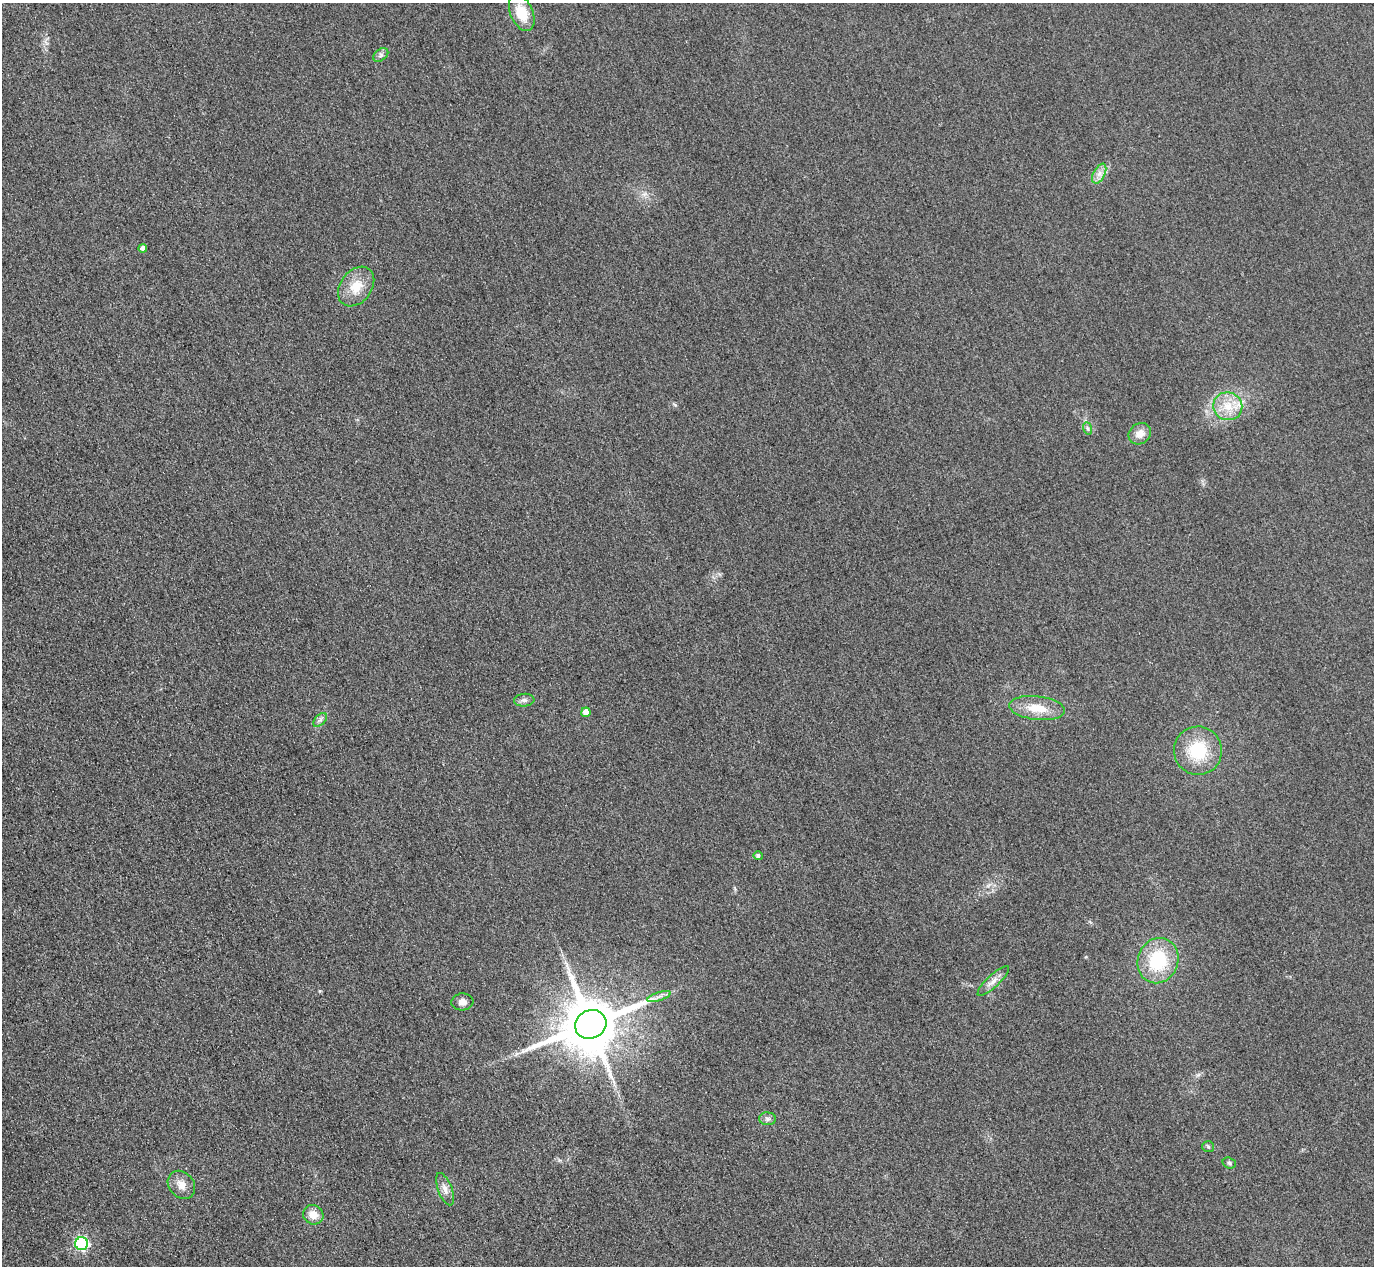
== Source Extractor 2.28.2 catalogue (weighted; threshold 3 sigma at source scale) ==
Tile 7 of 4 x 4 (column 3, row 2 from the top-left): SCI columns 2773-4144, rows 2833-4096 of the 5546 x 5533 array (HDU 1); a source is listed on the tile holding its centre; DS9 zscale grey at full resolution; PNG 1376 x 1268 px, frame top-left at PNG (2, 3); each listed source drawn as its Kron ellipse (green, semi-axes under 4 px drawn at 4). Shown black and unused: <1% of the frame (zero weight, under 3 of 4 exposures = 3% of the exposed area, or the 3 px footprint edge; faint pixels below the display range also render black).
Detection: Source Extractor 2.28.2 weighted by HDU 2 'WHT'; one run over the whole footprint, this tile lists its part. Background 0.146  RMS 0.019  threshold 0.0864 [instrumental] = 3 sigma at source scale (4.5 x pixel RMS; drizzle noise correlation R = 1.50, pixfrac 1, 0.05/0.05 arcsec/px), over >= 5 px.
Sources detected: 26; all 26 listed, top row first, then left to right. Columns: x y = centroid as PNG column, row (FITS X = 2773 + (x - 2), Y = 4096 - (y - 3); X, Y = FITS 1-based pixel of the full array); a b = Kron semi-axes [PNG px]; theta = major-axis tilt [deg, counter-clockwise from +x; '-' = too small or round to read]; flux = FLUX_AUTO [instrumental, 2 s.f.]
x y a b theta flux
522 13 19 11 -66 48
381 55 8 5 37 5.7
1099 174 11 5 62 11
143 248 4 4 - 7.1
356 287 22 15 53 41
1228 406 14 14 - 37
1087 428 6 4 -71 3.3
1140 434 12 10 38 18
524 700 10 6 5 7.2
1037 708 28 12 -6 44
586 712 5 4 - 17
320 720 8 5 45 5.7
1198 751 24 24 - 88
758 856 5 4 - 5
1158 961 23 20 69 110
993 981 21 6 43 14
659 997 12 3 18 6.4
462 1002 11 8 6 12
591 1024 16 14 25 14000
768 1119 8 6 -1 5.8
1208 1147 6 5 - 3.4
1229 1163 7 5 -18 4.1
181 1185 15 12 -49 19
445 1189 17 7 -69 13
313 1215 10 9 - 20
82 1244 6 6 - 300
Unlisted compact peaks at least as high as the median listed source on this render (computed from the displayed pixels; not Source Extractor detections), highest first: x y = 675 405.